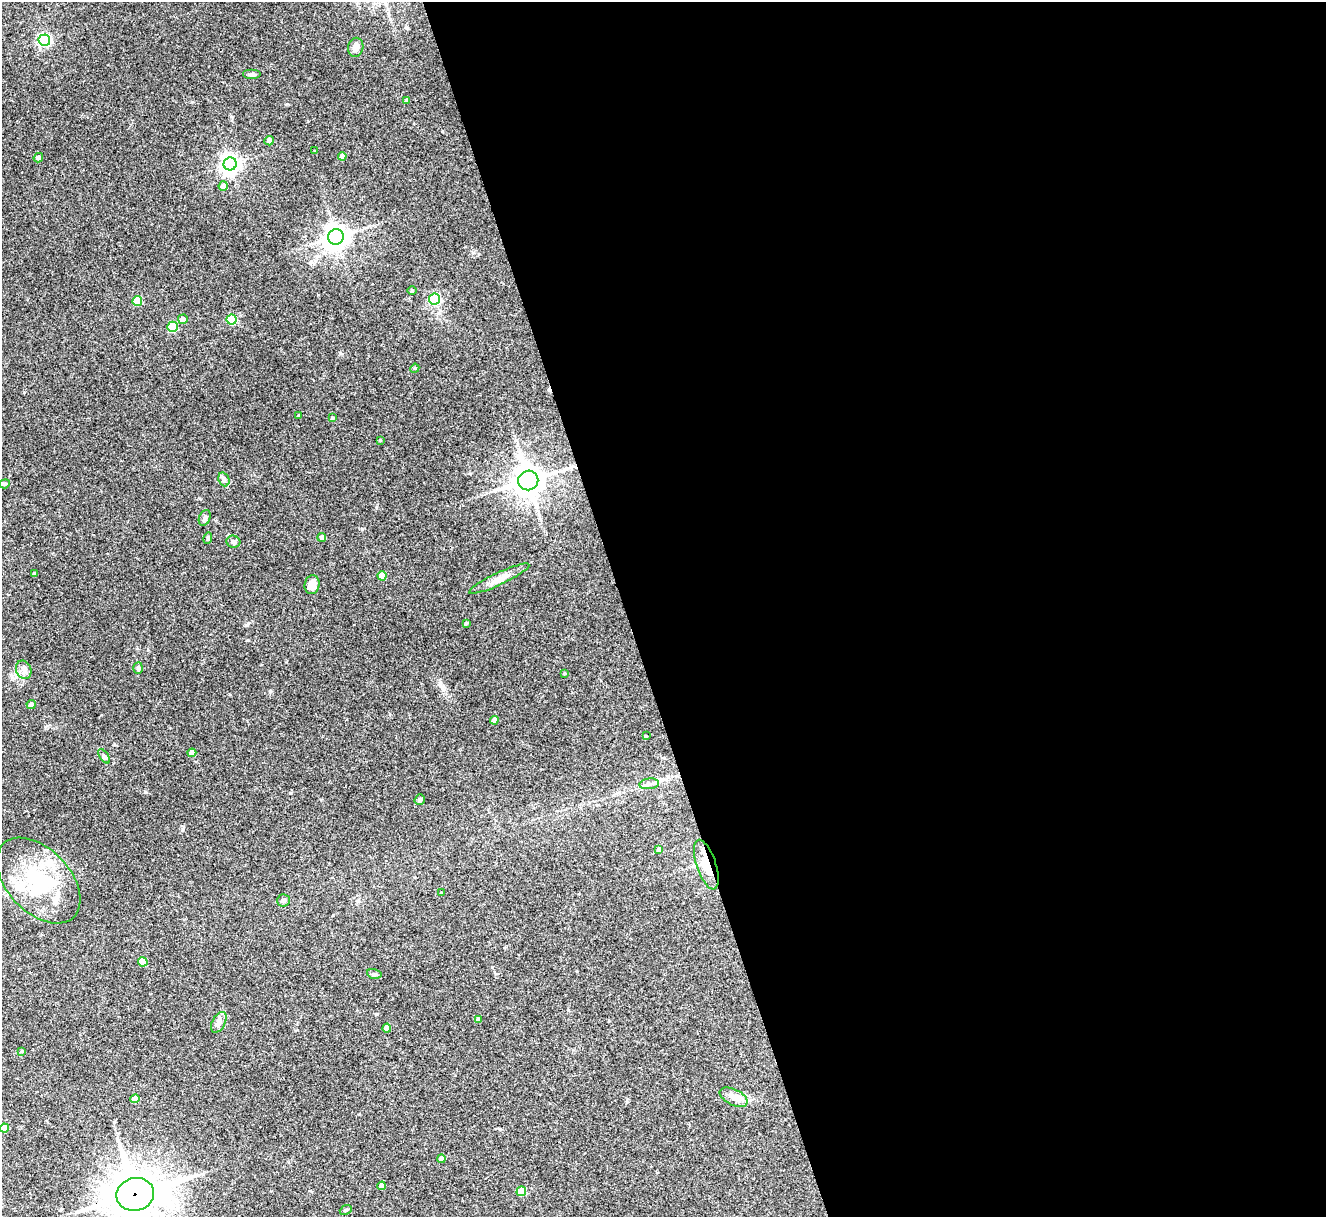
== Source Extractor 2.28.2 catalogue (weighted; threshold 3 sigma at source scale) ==
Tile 8 of 4 x 4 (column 4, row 2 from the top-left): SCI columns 3974-5297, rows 2705-3919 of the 5298 x 5285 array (HDU 1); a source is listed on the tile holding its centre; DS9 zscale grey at full resolution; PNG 1328 x 1219 px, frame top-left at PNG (2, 2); each listed source drawn as its Kron ellipse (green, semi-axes under 4 px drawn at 4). Shown black and unused: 53% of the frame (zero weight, under 3 of 4 exposures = <1% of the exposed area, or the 3 px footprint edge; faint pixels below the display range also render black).
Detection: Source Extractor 2.28.2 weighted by HDU 2 'WHT'; one run over the whole footprint, this tile lists its part. Background 0.143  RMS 0.0071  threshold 0.0322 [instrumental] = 3 sigma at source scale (4.5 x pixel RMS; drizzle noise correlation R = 1.50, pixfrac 1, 0.05/0.05 arcsec/px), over >= 5 px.
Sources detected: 64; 1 cosmic-ray / hot-pixel residue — neither listed nor drawn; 1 inside a brighter listed object's ellipse — not listed separately; the other 62 listed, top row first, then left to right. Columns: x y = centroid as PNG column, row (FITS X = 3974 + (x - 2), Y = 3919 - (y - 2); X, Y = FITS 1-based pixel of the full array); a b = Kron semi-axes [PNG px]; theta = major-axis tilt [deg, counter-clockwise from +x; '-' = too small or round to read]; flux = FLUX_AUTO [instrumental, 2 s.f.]
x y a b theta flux
44 40 6 6 - 130
356 47 9 7 78 4.5
252 74 9 5 0 1.5
407 101 4 3 - 1.8
269 141 5 4 - 2.9
315 151 3 3 - 0.56
342 156 4 4 - 4.9
38 158 5 4 - 1.2
230 164 6 6 - 340
223 186 5 4 - 4
336 237 8 7 - 580
412 291 5 3 - 0.72
434 299 5 5 - 66
137 301 5 4 - 20
183 319 5 4 - 4.3
232 320 5 5 - 34
172 327 5 5 - 37
415 368 5 3 - 0.63
298 415 3 2 - 0.71
332 418 4 3 - 0.72
380 440 4 4 - 0.81
224 479 7 5 -69 1.6
528 480 10 9 - 970
5 484 5 4 - 0.94
205 518 8 5 67 1.9
322 537 4 4 - 2.2
208 538 6 3 73 0.89
233 542 7 6 - 1.7
34 573 4 3 - 0.68
382 576 4 4 - 10
499 579 33 6 25 7
312 585 9 7 76 6.9
466 623 3 3 - 0.73
138 668 6 5 - 1.2
24 670 9 7 -67 3.1
564 673 3 3 - 0.71
31 704 4 4 - 3.7
494 720 4 4 - 5.5
646 736 3 3 - 0.57
192 753 4 4 - 5.5
104 756 8 4 -54 1.3
649 784 10 5 6 2.7
420 800 5 5 - 1.6
659 850 4 4 - 3.7
706 865 26 9 -71 12
38 881 51 31 -47 64
441 893 4 3 - 0.92
284 900 6 6 - 1.8
143 962 5 4 - 14
374 974 7 4 -13 1.1
478 1019 4 4 - 1.6
219 1022 11 6 63 3
387 1028 4 4 - 7.2
22 1051 4 3 - 1.1
734 1097 15 8 -26 5
135 1099 4 4 - 8.3
4 1128 4 4 - 10
441 1159 4 4 - 2.7
382 1186 4 4 - 6.2
521 1191 5 4 - 18
135 1194 19 16 16 2400
346 1210 6 4 23 0.98
Overlapping masked pixels (flux is a lower limit): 2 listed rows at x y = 706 865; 135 1194
Isophote crosses this tile's border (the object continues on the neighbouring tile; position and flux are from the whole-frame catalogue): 2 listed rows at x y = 4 1128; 135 1194
Unlisted compact peaks at least as high as the median listed source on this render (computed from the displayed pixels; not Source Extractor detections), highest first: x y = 145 792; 290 793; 270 691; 362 529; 183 829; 340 353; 247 625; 318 295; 376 507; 248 640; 473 252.